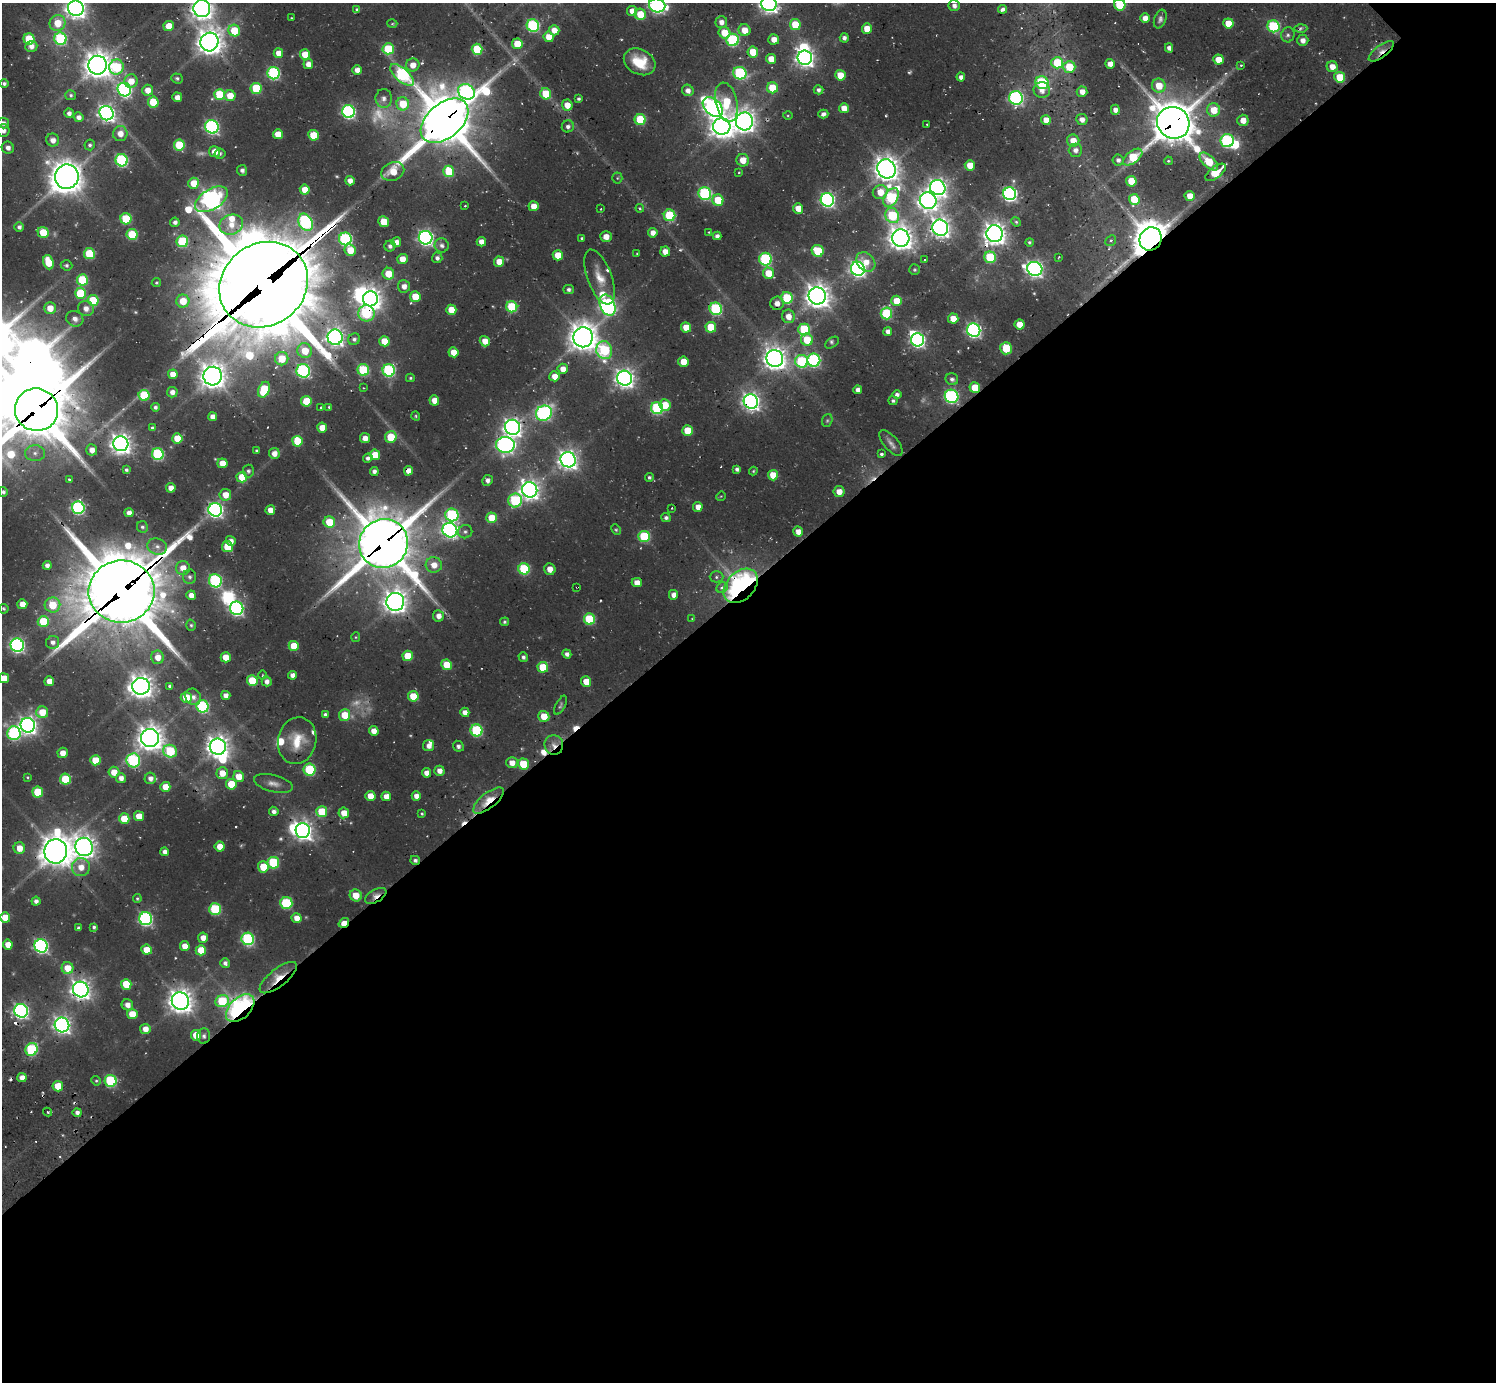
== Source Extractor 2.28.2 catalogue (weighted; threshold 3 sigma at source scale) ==
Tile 15 of 4 x 4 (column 3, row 4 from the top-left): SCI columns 2987-4480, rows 224-1603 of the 6328 x 6302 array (HDU 1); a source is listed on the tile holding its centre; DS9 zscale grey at full resolution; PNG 1498 x 1384 px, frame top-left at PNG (2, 3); each listed source drawn as its Kron ellipse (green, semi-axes under 4 px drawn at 4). Shown black and unused: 58% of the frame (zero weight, under 2 of 3 exposures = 12% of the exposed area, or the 3 px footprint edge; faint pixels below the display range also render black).
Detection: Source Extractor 2.28.2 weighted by HDU 2 'WHT'; one run over the whole footprint, this tile lists its part. Background 0.0804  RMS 0.01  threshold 0.0468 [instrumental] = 3 sigma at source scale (4.5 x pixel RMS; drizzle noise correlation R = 1.50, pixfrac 1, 0.05/0.05 arcsec/px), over >= 5 px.
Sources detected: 541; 6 too faint to see at this stretch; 15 inside a brighter object's white glare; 13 cosmic-ray / hot-pixel residue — neither listed nor drawn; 8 inside a brighter listed object's ellipse — not listed separately; the other 499 listed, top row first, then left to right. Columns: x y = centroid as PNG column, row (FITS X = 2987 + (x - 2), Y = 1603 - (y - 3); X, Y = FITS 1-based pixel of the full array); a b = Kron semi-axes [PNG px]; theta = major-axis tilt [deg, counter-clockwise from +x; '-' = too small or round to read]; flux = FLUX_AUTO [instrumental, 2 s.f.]
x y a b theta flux
769 4 7 7 - 500
657 5 8 7 - 280
1120 5 6 5 - 43
954 6 5 5 - 4.1
76 8 8 7 - 700
202 8 8 8 - 810
1003 9 4 4 - 3.8
357 10 4 3 - 2.1
632 11 5 5 - 9.4
640 14 6 5 - 23
291 18 3 2 - 0.94
1145 18 5 4 - 9.5
1160 19 10 6 70 3.4
721 22 6 6 - 6.8
58 23 8 7 - 22
1228 23 5 5 - 19
392 24 5 3 - 1.3
795 25 5 5 - 30
169 26 5 5 - 18
533 26 6 6 - 140
1273 26 6 6 - 100
867 28 5 5 - 14
1301 28 6 4 2 1.9
554 30 5 5 - 10
744 30 6 6 - 15
234 31 6 5 - 34
724 33 6 5 - 22
1288 35 7 6 - 3.1
549 37 5 5 - 14
844 38 5 4 - 3.6
29 39 5 5 - 48
60 39 6 6 - 110
774 39 5 5 - 9.4
733 40 6 6 - 110
1303 40 5 5 - 6.2
209 42 9 9 - 1300
517 44 5 5 - 24
31 46 6 5 - 6.3
1169 48 4 4 - 3.5
388 49 5 5 - 54
477 49 5 5 - 49
1381 51 15 6 37 8
753 52 5 5 - 22
278 53 5 5 - 11
305 54 5 5 - 19
805 58 7 7 - 520
771 59 5 5 - 14
1218 59 5 5 - 15
640 62 16 12 -28 28
1057 63 6 5 - 43
308 64 5 5 - 8.3
1110 64 5 4 - 10
98 65 9 9 - 1300
413 65 7 6 - 10
1241 65 4 4 - 1.1
116 67 7 7 - 70
1069 67 6 6 - 30
1332 67 6 5 - 11
357 70 5 4 - 7.8
274 73 6 6 - 140
740 73 6 6 - 110
402 75 14 6 -41 150
840 75 5 5 - 19
961 77 4 4 - 5.1
1340 77 5 5 - 26
177 78 6 5 - 2.6
131 81 7 6 - 13
4 83 5 4 - 2.9
1042 83 7 6 - 92
1159 86 7 7 - 20
256 88 5 5 - 48
772 88 5 5 - 29
124 89 7 6 - 210
148 90 5 5 - 11
688 90 6 5 - 6.3
818 90 5 4 - 3.3
1042 90 8 8 - 7.2
466 92 9 7 -30 190
1082 92 5 5 - 8
220 94 5 5 - 52
546 94 6 5 - 32
71 95 5 5 - 2
230 96 5 5 - 18
177 97 5 4 - 7.1
384 98 9 8 - 5.9
1016 98 7 6 - 220
579 99 4 3 - 2.1
153 102 5 5 - 33
726 102 20 10 -77 35
403 104 6 6 - 31
567 105 5 5 - 14
713 107 12 7 -42 440
844 108 5 5 - 11
1115 110 5 4 - 4.7
1214 110 6 6 - 23
348 112 6 6 - 200
69 113 5 4 - 4.6
106 113 7 7 - 410
823 114 5 4 - 3.6
788 116 5 3 - 0.96
78 117 5 5 - 5.9
640 119 5 5 - 51
1082 119 6 5 - 6.7
1046 120 5 5 - 13
1243 120 5 5 - 12
444 121 27 17 40 6100
744 121 9 8 - 850
3 123 5 5 - 4.8
1173 123 16 15 - 3300
927 124 3 2 - 0.9
568 126 6 5 - 3.8
722 126 9 8 - 930
212 127 7 6 - 200
3 130 6 6 - 4.7
120 134 7 7 - 11
278 134 5 5 - 17
313 135 5 5 - 25
53 140 6 6 - 7.7
1073 141 6 6 - 14
1227 141 6 6 - 140
90 145 5 5 - 2.6
179 145 5 5 - 50
8 148 6 6 - 4.5
1075 150 7 6 - 5.3
214 152 5 5 - 12
220 154 5 5 - 2
1133 157 11 6 38 37
122 160 6 6 - 140
743 160 6 6 - 13
1118 160 5 5 - 3
1168 161 4 3 - 1.4
1209 162 11 5 -43 29
970 165 5 5 - 14
886 169 10 9 - 1100
242 170 5 5 - 3.4
393 171 12 9 23 20
449 171 6 5 - 47
739 172 3 3 - 1.1
1216 172 12 6 38 44
67 177 12 12 - 1600
617 178 5 5 - 1.3
350 181 5 4 - 6.9
1131 181 5 5 - 25
194 183 5 5 - 18
938 188 8 7 - 490
305 190 5 5 - 16
880 192 7 7 - 17
705 193 6 6 - 140
1010 194 6 6 - 260
1190 196 5 5 - 14
891 197 10 6 59 110
211 199 18 10 32 670
1134 199 5 5 - 32
718 200 5 5 - 28
827 200 7 6 - 260
928 201 8 8 - 550
465 206 3 3 - 1
534 206 5 5 - 12
640 208 4 4 - 1.4
798 208 5 5 - 15
601 209 2 2 - 0.78
670 215 6 5 - 59
892 216 8 6 -57 73
126 219 5 5 - 51
175 222 5 4 - 4.1
306 222 9 6 -64 160
384 222 5 5 - 22
1016 222 5 4 - 1.6
231 225 12 10 21 15
19 227 5 4 - 3.5
940 228 8 7 - 630
43 232 6 5 - 31
709 232 3 3 - 0.92
653 233 5 4 - 7.2
132 234 5 5 - 47
995 234 8 8 - 910
717 236 4 4 - 5
606 237 5 5 - 8.4
426 238 7 6 - 310
582 238 4 3 - 1.4
901 238 9 8 - 1000
345 239 6 6 - 160
1151 239 12 10 57 2300
182 241 6 6 - 69
1111 241 6 5 - 1.9
396 242 5 4 - 7.8
481 242 5 4 - 7.9
1029 242 4 4 - 1.7
442 245 7 7 - 4
390 246 5 5 - 3.4
350 250 6 5 - 21
665 251 5 5 - 10
818 251 6 5 - 35
89 254 5 5 - 52
637 254 4 3 - 0.95
558 255 5 5 - 18
990 257 6 5 - 62
1059 257 3 2 - 0.79
437 258 5 5 - 3.3
402 259 5 5 - 12
765 259 6 6 - 120
925 260 3 3 - 2.6
48 262 7 5 -70 25
499 262 5 5 - 14
866 262 11 8 -48 12
66 265 6 5 - 2.1
858 269 7 7 - 330
1035 269 8 7 - 390
914 270 5 5 - 1.6
768 273 5 5 - 20
388 274 6 5 - 20
599 277 29 12 -69 18
82 280 5 5 - 57
156 283 5 4 - 1.6
264 285 46 41 36 15000
404 286 6 6 - 7.3
569 289 5 4 - 3.1
80 293 5 5 - 49
817 296 8 8 - 1100
415 297 5 5 - 23
787 298 6 5 - 61
370 299 7 7 - 780
93 300 5 5 - 36
183 301 6 6 - 22
897 301 5 5 - 20
777 303 7 7 - 6.8
608 305 11 7 -66 310
512 307 6 5 - 57
50 308 6 5 - 15
86 308 8 7 - 8.2
716 309 6 6 - 110
451 310 5 5 - 19
366 313 8 8 - 83
886 313 6 5 - 67
788 316 7 6 - 11
75 319 9 7 -29 6.7
953 319 5 5 - 17
1020 324 5 5 - 15
686 327 5 5 - 17
711 327 5 5 - 33
804 329 6 6 - 66
974 330 7 6 - 270
888 331 4 4 - 5
335 337 8 7 - 480
583 337 10 10 - 1400
354 339 6 5 - 3.1
807 340 6 6 - 26
918 340 6 6 - 250
384 341 5 5 - 20
485 341 5 5 - 12
832 343 8 4 35 2.1
1006 348 6 5 - 30
604 350 9 8 - 95
305 351 7 7 - 22
453 352 5 5 - 14
775 358 8 8 - 900
282 359 7 6 - 27
814 360 6 6 - 150
802 361 6 6 - 86
683 362 5 5 - 16
563 369 5 5 - 10
363 370 6 5 - 69
389 370 6 6 - 130
303 371 7 6 - 150
173 374 5 5 - 12
213 376 9 9 - 1100
554 376 5 5 - 11
410 378 4 4 - 1.5
625 378 7 7 - 550
952 379 6 6 - 3.1
975 387 5 5 - 25
364 388 3 3 - 0.95
264 390 8 5 65 41
858 390 4 4 - 5
172 392 5 5 - 5
897 394 4 4 - 3.7
144 395 5 5 - 50
952 396 7 6 - 180
434 400 5 5 - 10
306 401 5 5 - 30
751 401 7 7 - 480
893 401 4 4 - 2.1
665 405 6 5 - 20
155 407 4 4 - 2.8
329 407 4 4 - 1.4
321 408 3 2 - 1.7
657 408 6 6 - 110
36 410 21 21 - 5800
544 413 8 7 - 190
416 416 5 3 - 1.2
212 417 4 4 - 6.8
827 420 6 5 - 1.7
513 427 8 7 - 520
152 428 4 3 - 2.4
322 428 5 5 - 15
687 431 5 5 - 28
391 437 6 5 - 32
177 438 5 5 - 24
365 438 5 5 - 7.1
297 441 5 5 - 31
891 443 16 7 -49 5.6
121 444 7 7 - 730
505 445 9 8 - 360
92 450 6 5 - 7.5
256 451 3 3 - 1.7
35 453 10 8 -2 6
274 453 5 5 - 8.3
158 454 6 6 - 110
881 454 3 3 - 7
375 455 5 5 - 18
368 458 5 4 - 3.8
568 460 7 7 - 590
222 463 5 5 - 15
737 469 4 4 - 3.1
126 470 4 4 - 2.2
248 471 6 5 - 2.9
374 471 4 4 - 4.4
408 471 5 4 - 9.8
753 471 4 4 - 1.2
773 475 5 5 - 18
242 477 5 5 - 25
649 477 4 4 - 2.1
69 480 4 3 - 2.1
487 480 5 5 - 4.6
171 488 5 4 - 9.1
530 490 8 7 - 620
3 492 5 4 - 2.4
839 492 5 5 - 11
225 495 6 5 - 14
721 496 5 4 - 0.92
515 501 7 6 - 90
698 507 5 4 - 9.2
78 508 6 6 - 160
672 508 2 2 - 0.9
215 510 7 6 - 310
270 510 5 5 - 9.8
129 513 4 4 - 6.7
452 515 6 6 - 120
492 518 5 5 - 23
666 518 5 4 - 3.1
329 522 6 5 - 31
142 527 6 5 - 2.3
450 530 7 7 - 330
616 530 5 4 - 1.5
798 531 5 5 - 8.2
465 532 7 6 - 2.9
644 537 6 5 - 76
231 541 5 4 - 6.6
384 543 25 24 - 5600
157 547 10 8 -17 6.1
227 547 5 5 - 27
47 565 4 4 - 4.9
434 565 8 7 - 12
183 568 7 7 - 11
524 569 6 5 - 75
550 569 6 5 - 8.6
189 577 7 6 - 3.4
716 577 7 5 0 2.5
215 581 7 6 - 150
637 583 5 4 - 9.6
741 586 20 14 46 330
577 587 3 2 - 0.72
722 587 6 5 - 4.3
121 592 33 31 7 9000
191 595 5 4 - 8.2
673 595 5 4 - 7
395 602 9 9 - 910
22 604 5 5 - 10
52 605 8 7 - 29
237 608 7 6 - 220
4 609 5 4 - 1.7
438 616 5 5 - 7.4
589 619 6 5 - 66
692 619 4 2 - 0.69
43 621 5 5 - 44
504 622 4 4 - 1.8
191 625 6 4 -74 1.8
356 637 5 4 - 1.1
53 642 6 6 - 5.1
17 645 7 6 - 240
294 646 5 5 - 25
567 654 5 4 - 3.9
408 656 5 5 - 28
158 657 7 6 - 12
226 657 5 5 - 18
523 657 5 4 - 2.9
447 665 5 5 - 25
543 667 5 5 - 30
262 675 4 3 - 0.68
292 675 4 4 - 6.4
4 678 5 5 - 14
49 681 5 5 - 11
252 681 5 5 - 39
267 681 5 5 - 5.2
586 681 5 5 - 16
141 686 9 8 - 1000
170 686 4 4 - 3.2
226 695 5 4 - 5.3
413 696 5 5 - 30
186 697 5 5 - 25
193 697 8 7 - 6.1
560 705 10 4 63 2.2
202 706 6 6 - 120
42 712 6 6 - 20
465 712 5 4 - 7.2
325 715 4 4 - 3.6
345 715 6 5 - 22
544 716 5 5 - 18
28 725 7 7 - 500
477 730 6 6 - 95
374 731 5 4 - 9.1
14 733 6 6 - 140
150 738 9 9 - 1100
297 741 23 19 77 27
554 745 10 9 - 8.2
428 746 5 5 - 7.1
458 746 6 5 - 2.9
218 747 8 8 - 800
170 751 7 6 - 59
63 753 5 5 - 8.9
95 760 5 5 - 26
133 760 7 7 - 110
512 763 5 5 - 9.4
523 764 5 5 - 29
309 770 6 6 - 66
439 771 5 5 - 7.1
114 772 5 5 - 13
222 773 6 6 - 13
427 773 5 4 - 8.2
27 777 4 3 - 1
239 777 5 5 - 15
121 778 5 5 - 6.2
150 778 5 5 - 5.9
65 779 5 5 - 43
273 783 20 8 -14 8.2
231 784 5 5 - 27
165 787 5 5 - 15
38 792 5 5 - 37
370 796 5 5 - 14
386 796 5 4 - 10
416 796 5 4 - 7.8
488 800 19 7 38 26
274 811 5 4 - 4.5
322 812 5 5 - 33
344 813 5 5 - 14
422 813 3 3 - 1.2
139 816 5 5 - 16
124 819 5 5 - 27
303 831 7 7 - 560
220 846 5 5 - 11
84 847 9 8 - 810
19 848 6 5 - 14
56 851 12 11 - 1700
165 852 4 4 - 5.2
415 860 5 4 - 2.7
273 863 6 6 - 67
81 867 9 9 - 13
263 867 5 5 - 24
356 895 6 5 - 16
376 896 12 6 29 7.6
137 899 4 4 - 1.5
36 901 4 4 - 4.3
286 903 6 6 - 70
215 909 6 6 - 68
5 917 5 5 - 22
297 918 5 5 - 10
146 919 6 6 - 200
344 923 5 4 - 22
94 927 4 4 - 2.5
78 928 3 3 - 1.8
203 938 5 5 - 8.4
248 939 6 6 - 130
8 944 5 5 - 11
41 946 7 6 - 240
185 946 5 5 - 11
146 950 5 5 - 18
201 950 5 5 - 25
225 963 5 5 - 3.6
67 968 6 6 - 20
278 978 22 8 38 17
126 984 5 5 - 30
81 989 8 7 - 610
180 1001 9 8 - 950
222 1001 7 6 - 54
127 1005 6 5 - 7.1
240 1008 17 10 44 330
21 1011 7 6 - 300
132 1014 5 5 - 21
62 1025 7 7 - 420
145 1029 5 5 - 9.6
196 1035 5 5 - 20
204 1036 7 6 - 3.3
32 1049 6 6 - 100
22 1078 5 4 - 8.3
96 1081 5 4 - 1.3
111 1081 6 6 - 96
58 1086 5 5 - 20
48 1112 4 3 - 2.2
77 1113 4 4 - 4.4
Overlapping masked pixels (flux is a lower limit): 25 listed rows (the first 20) at x y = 202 8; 1381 51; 640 119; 444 121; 1173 123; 995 234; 1151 239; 264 285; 366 313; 335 337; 975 387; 751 401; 36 410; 513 427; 384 543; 741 586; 577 587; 121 592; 554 745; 488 800
Isophote crosses this tile's border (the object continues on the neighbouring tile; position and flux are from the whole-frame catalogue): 9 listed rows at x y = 769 4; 657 5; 1120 5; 76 8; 202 8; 3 123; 3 130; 36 410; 4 678